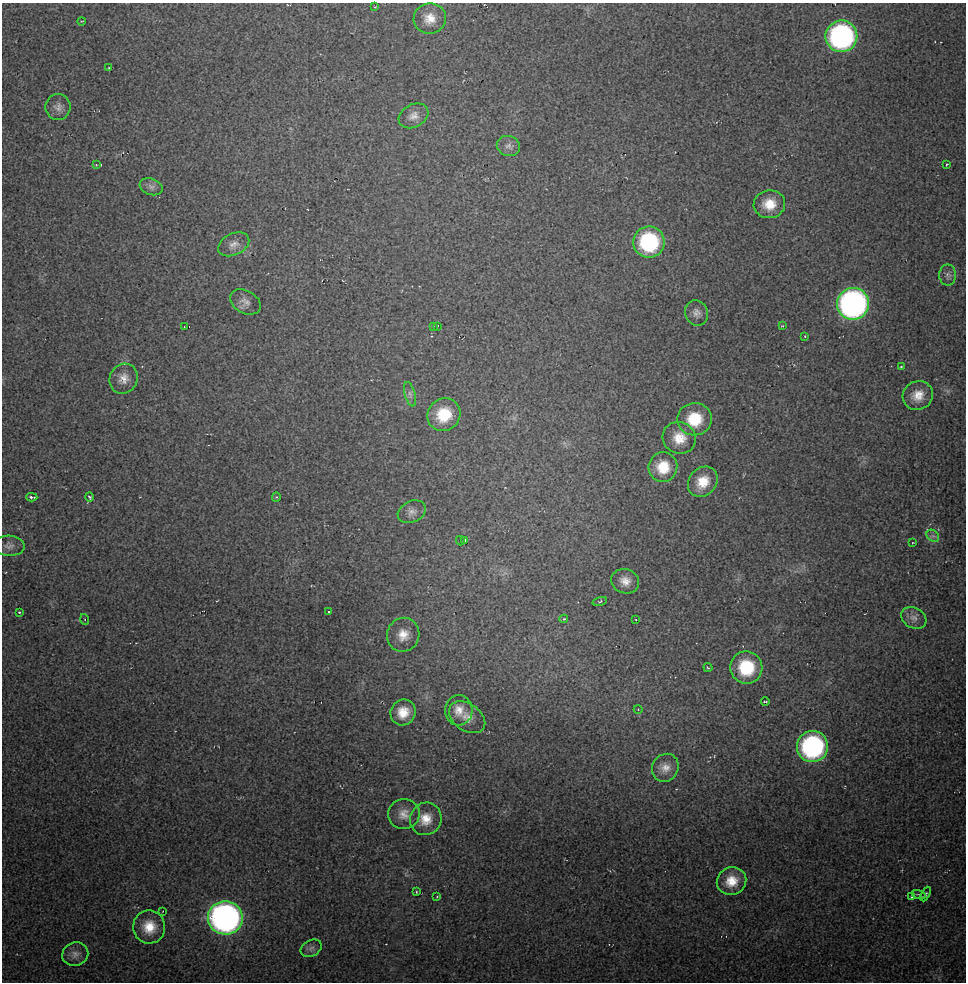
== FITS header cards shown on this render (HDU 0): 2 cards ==
NAXIS1  =                  964 / Axis length
NAXIS2  =                  980 / Axis length

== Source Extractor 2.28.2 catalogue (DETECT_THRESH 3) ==
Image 964 x 980 px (HDU 0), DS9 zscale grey, 1 PNG px = 1 image px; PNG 968 x 984 px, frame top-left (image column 1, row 980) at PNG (2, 3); each listed source drawn as its Kron ellipse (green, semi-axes under 4 px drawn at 4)
Background 11.7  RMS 1.1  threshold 3.22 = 3 sigma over >= 5 px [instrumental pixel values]
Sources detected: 72; all 72 listed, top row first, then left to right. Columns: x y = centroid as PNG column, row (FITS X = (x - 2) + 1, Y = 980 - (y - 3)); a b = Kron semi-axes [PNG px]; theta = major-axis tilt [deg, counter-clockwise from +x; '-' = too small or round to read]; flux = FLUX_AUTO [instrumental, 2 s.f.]
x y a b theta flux
375 7 4 3 - 57
430 18 16 15 - 1100
81 21 4 2 - 59
841 36 16 16 - 18000
109 68 3 2 - 54
58 107 13 12 - 550
414 116 15 11 28 640
508 146 12 10 -20 430
946 164 4 3 - 71
96 165 4 3 - 67
151 187 12 8 -20 360
769 204 16 14 9 1500
649 242 15 15 - 7200
234 244 16 10 25 570
948 275 10 8 -90 290
245 302 16 11 -30 550
853 304 16 16 - 32000
696 313 13 11 -65 490
184 326 2 2 - 47
433 326 3 3 - 45
438 326 3 2 - 40
783 326 3 2 - 69
805 336 4 2 - 50
901 367 3 2 - 53
124 379 15 13 59 810
410 394 12 5 -75 280
918 395 15 14 - 1200
444 415 17 16 - 2500
694 419 17 16 - 2700
679 438 17 15 -26 1400
663 467 15 14 - 1800
703 482 16 13 48 1500
32 497 6 3 -2 230
89 497 4 3 - 120
276 497 4 4 - 75
412 512 15 10 26 490
933 536 7 5 -42 200
465 540 3 2 - 72
460 541 5 2 - 98
912 543 2 2 - 54
9 546 15 10 -3 450
625 581 14 12 -18 750
600 601 7 4 16 100
19 612 3 3 - 83
328 612 3 2 - 92
914 618 13 10 -30 470
85 619 5 3 - 89
564 619 4 3 - 91
636 620 2 2 - 56
403 635 17 16 - 1200
746 667 16 16 - 3800
708 668 5 3 - 71
765 702 4 3 - 110
638 709 4 3 - 54
459 710 15 13 86 920
403 712 13 12 - 1300
467 717 20 13 -35 870
812 746 16 15 - 14000
665 768 14 13 - 750
404 814 16 15 - 850
426 819 16 15 - 1300
732 881 15 13 22 1400
416 892 3 2 - 55
926 894 8 4 63 120
918 895 7 3 -15 92
437 897 4 2 - 44
912 897 2 2 - 54
163 911 2 2 - 41
225 918 17 16 - 39000
149 927 16 16 - 1600
311 948 11 8 29 320
75 954 13 11 20 510